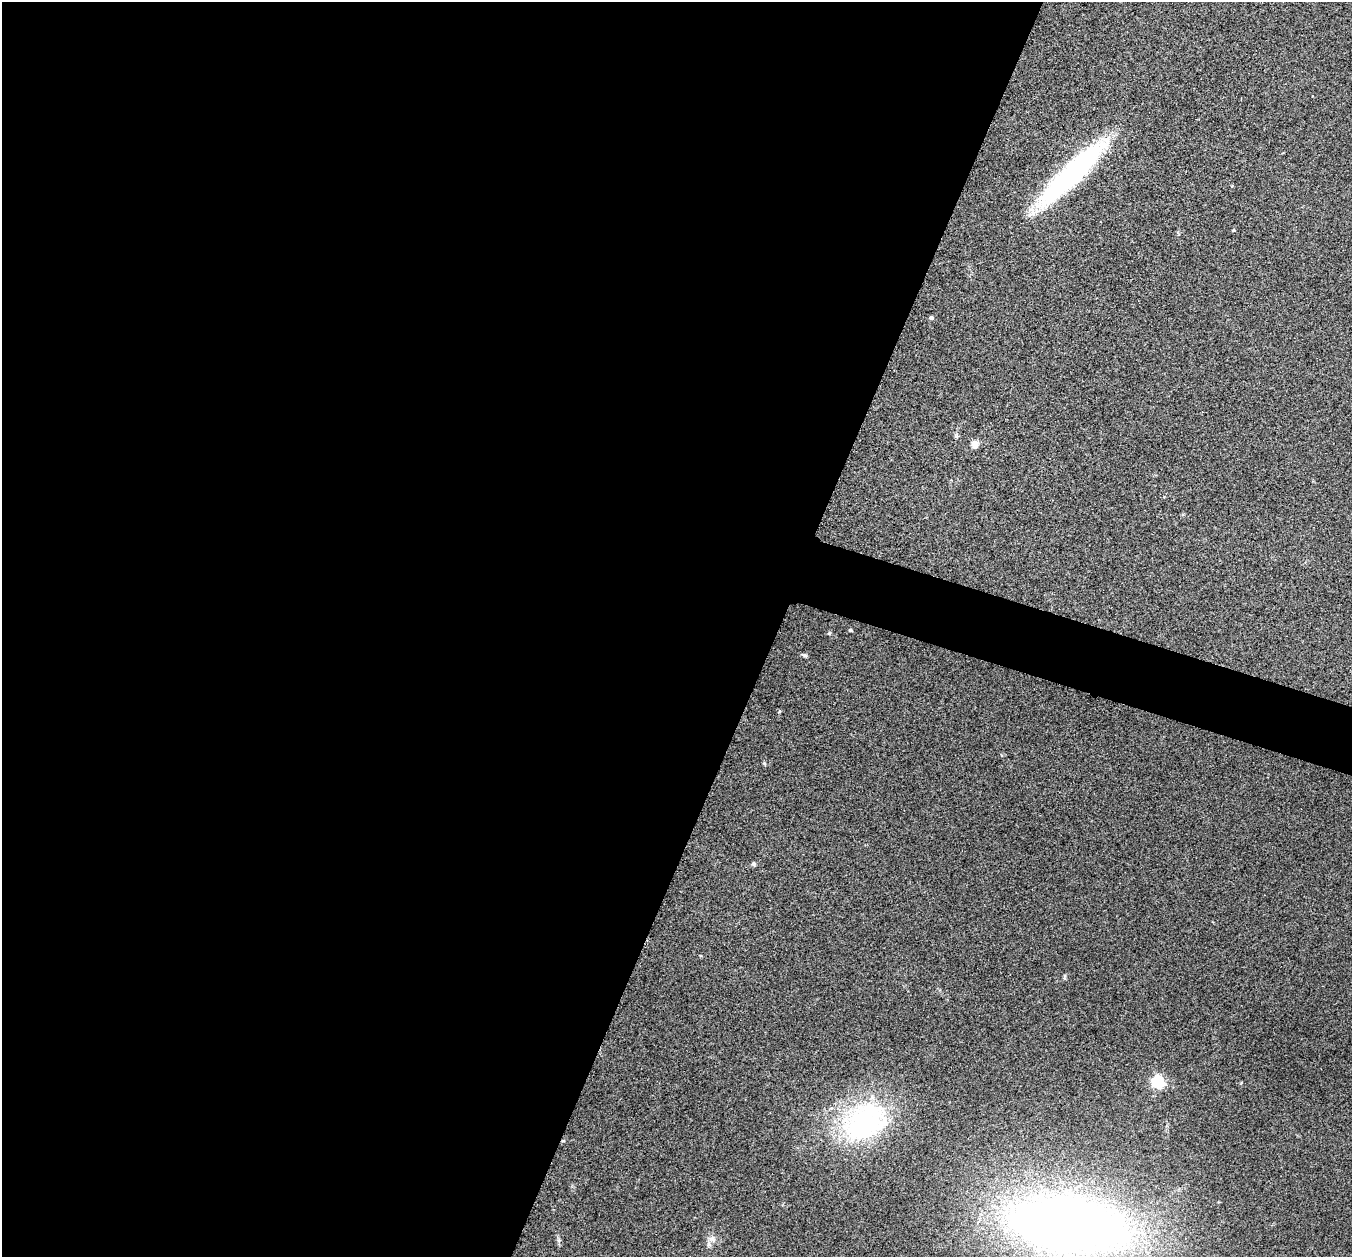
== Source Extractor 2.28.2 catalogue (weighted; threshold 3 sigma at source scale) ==
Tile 5 of 4 x 4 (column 1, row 2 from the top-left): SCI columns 16-1365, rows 2657-3911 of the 5434 x 5444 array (HDU 1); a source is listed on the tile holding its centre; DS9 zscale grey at full resolution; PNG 1354 x 1259 px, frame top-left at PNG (2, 2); no overlay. Shown black and unused: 60% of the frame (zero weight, under 3 of 4 exposures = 2% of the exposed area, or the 3 px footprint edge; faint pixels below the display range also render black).
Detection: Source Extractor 2.28.2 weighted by HDU 2 'WHT'; one run over the whole footprint, this tile lists its part. Background 0.106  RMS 0.013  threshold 0.0569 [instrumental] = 3 sigma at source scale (4.5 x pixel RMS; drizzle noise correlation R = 1.50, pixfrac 1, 0.05/0.05 arcsec/px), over >= 5 px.
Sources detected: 13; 1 inside a brighter object's white glare — not listed; the other 12 listed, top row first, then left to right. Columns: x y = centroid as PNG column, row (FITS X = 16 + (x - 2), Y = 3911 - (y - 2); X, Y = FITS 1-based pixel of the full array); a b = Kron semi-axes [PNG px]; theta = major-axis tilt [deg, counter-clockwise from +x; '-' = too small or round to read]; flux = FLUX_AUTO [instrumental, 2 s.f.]
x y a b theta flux
1072 173 88 18 44 260
1233 230 4 3 - 1.5
931 317 5 4 - 2.5
975 444 9 7 88 7.9
850 630 4 3 - 1.8
804 655 9 4 -19 2.4
754 864 6 5 - 2.2
1158 1081 6 5 - 220
864 1122 57 44 22 190
563 1141 5 3 - 1.1
1070 1225 75 31 -7 1800
709 1244 8 6 -88 4.1
Overlapping masked pixels (flux is a lower limit): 1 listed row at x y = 563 1141
Unlisted compact peaks at least as high as the median listed source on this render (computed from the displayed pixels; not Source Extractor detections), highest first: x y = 829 633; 764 763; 956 436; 1065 976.